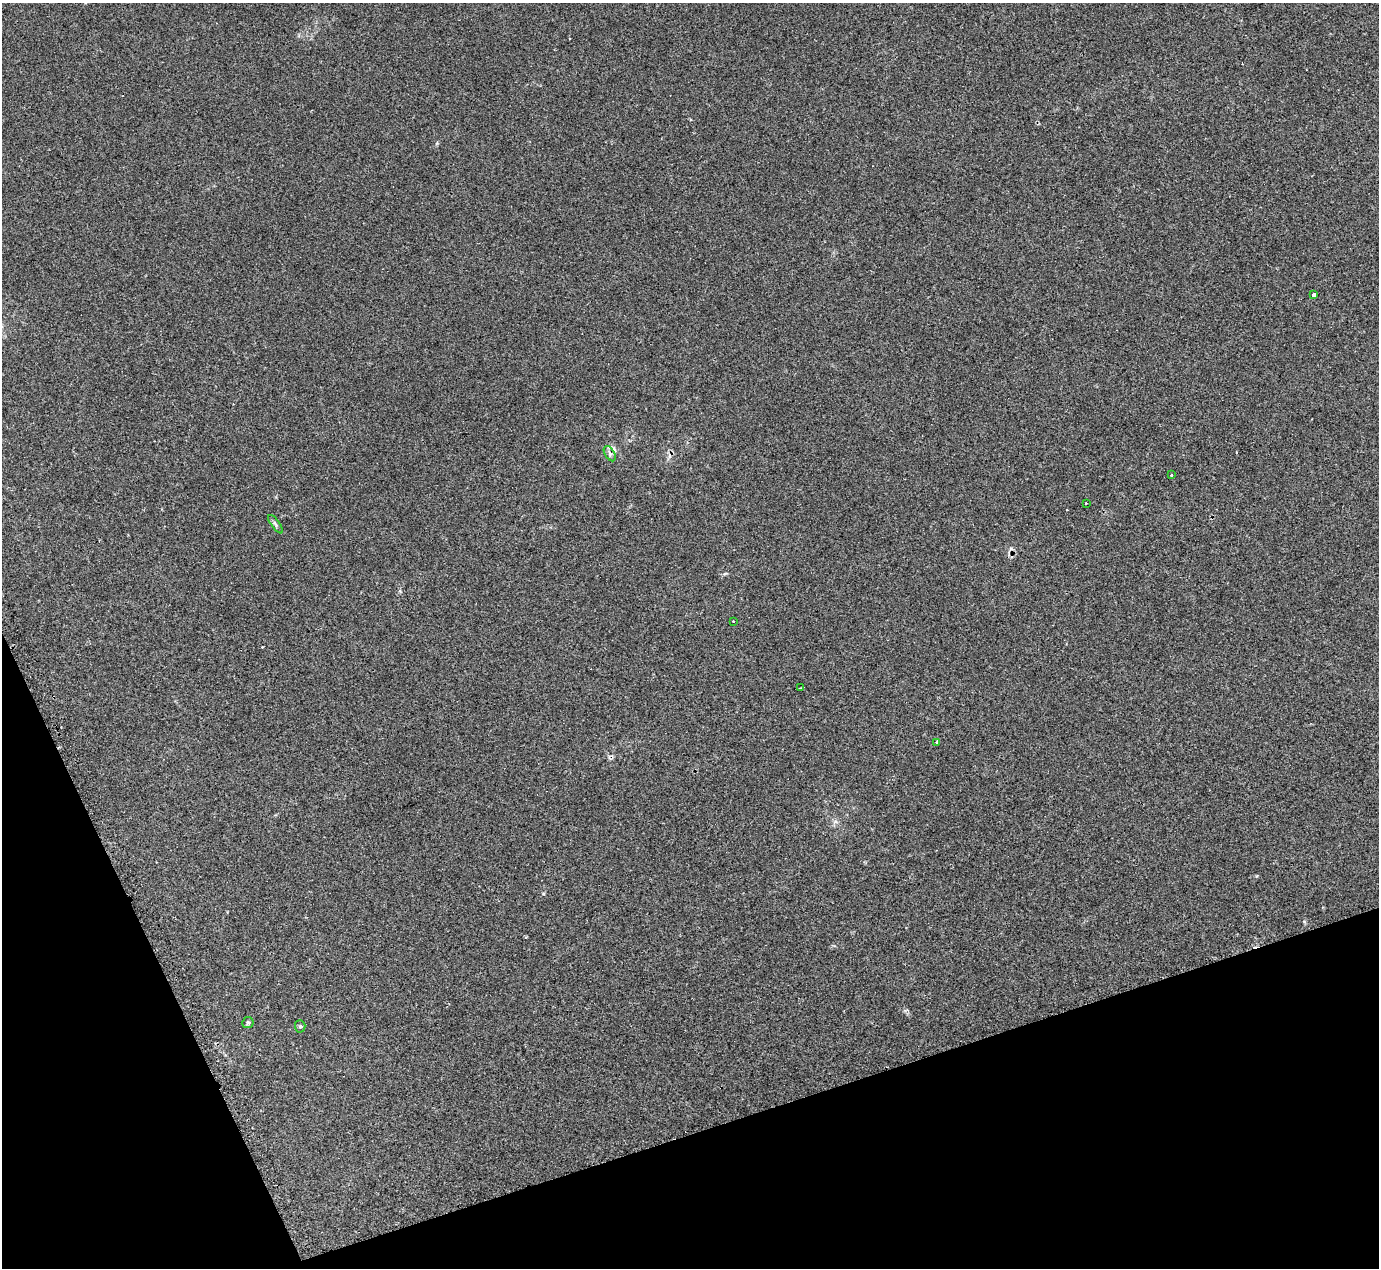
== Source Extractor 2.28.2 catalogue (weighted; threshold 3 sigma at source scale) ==
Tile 14 of 4 x 4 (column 2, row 4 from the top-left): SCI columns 1379-2755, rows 276-1541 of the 5525 x 5503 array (HDU 1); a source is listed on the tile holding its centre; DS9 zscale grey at full resolution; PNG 1381 x 1270 px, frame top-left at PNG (2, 3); each listed source drawn as its Kron ellipse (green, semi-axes under 4 px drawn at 4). Shown black and unused: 17% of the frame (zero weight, under 2 of 3 exposures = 1% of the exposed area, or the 3 px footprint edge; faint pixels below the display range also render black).
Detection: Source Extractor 2.28.2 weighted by HDU 2 'WHT'; one run over the whole footprint, this tile lists its part. Background 0.134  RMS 0.007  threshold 0.0314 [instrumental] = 3 sigma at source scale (4.5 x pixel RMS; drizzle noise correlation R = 1.50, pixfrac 1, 0.05/0.05 arcsec/px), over >= 5 px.
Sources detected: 15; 5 cosmic-ray / hot-pixel residue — neither listed nor drawn; the other 10 listed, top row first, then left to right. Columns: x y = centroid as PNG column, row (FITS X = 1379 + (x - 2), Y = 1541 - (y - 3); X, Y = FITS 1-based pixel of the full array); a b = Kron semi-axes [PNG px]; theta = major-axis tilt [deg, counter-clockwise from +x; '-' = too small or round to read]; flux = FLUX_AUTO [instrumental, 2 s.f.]
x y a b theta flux
1314 295 4 3 - 39
610 454 8 5 -59 1.7
1171 475 3 3 - 2
1086 503 3 3 - 0.71
275 524 11 4 -54 1.5
733 621 2 2 - 0.59
801 688 3 2 - 0.71
937 742 3 3 - 0.6
248 1022 6 5 - 1.4
300 1026 6 5 - 1
Overlapping masked pixels (flux is a lower limit): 1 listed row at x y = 610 454
Unlisted compact peaks at least as high as the median listed source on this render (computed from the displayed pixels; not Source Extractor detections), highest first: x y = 543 894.